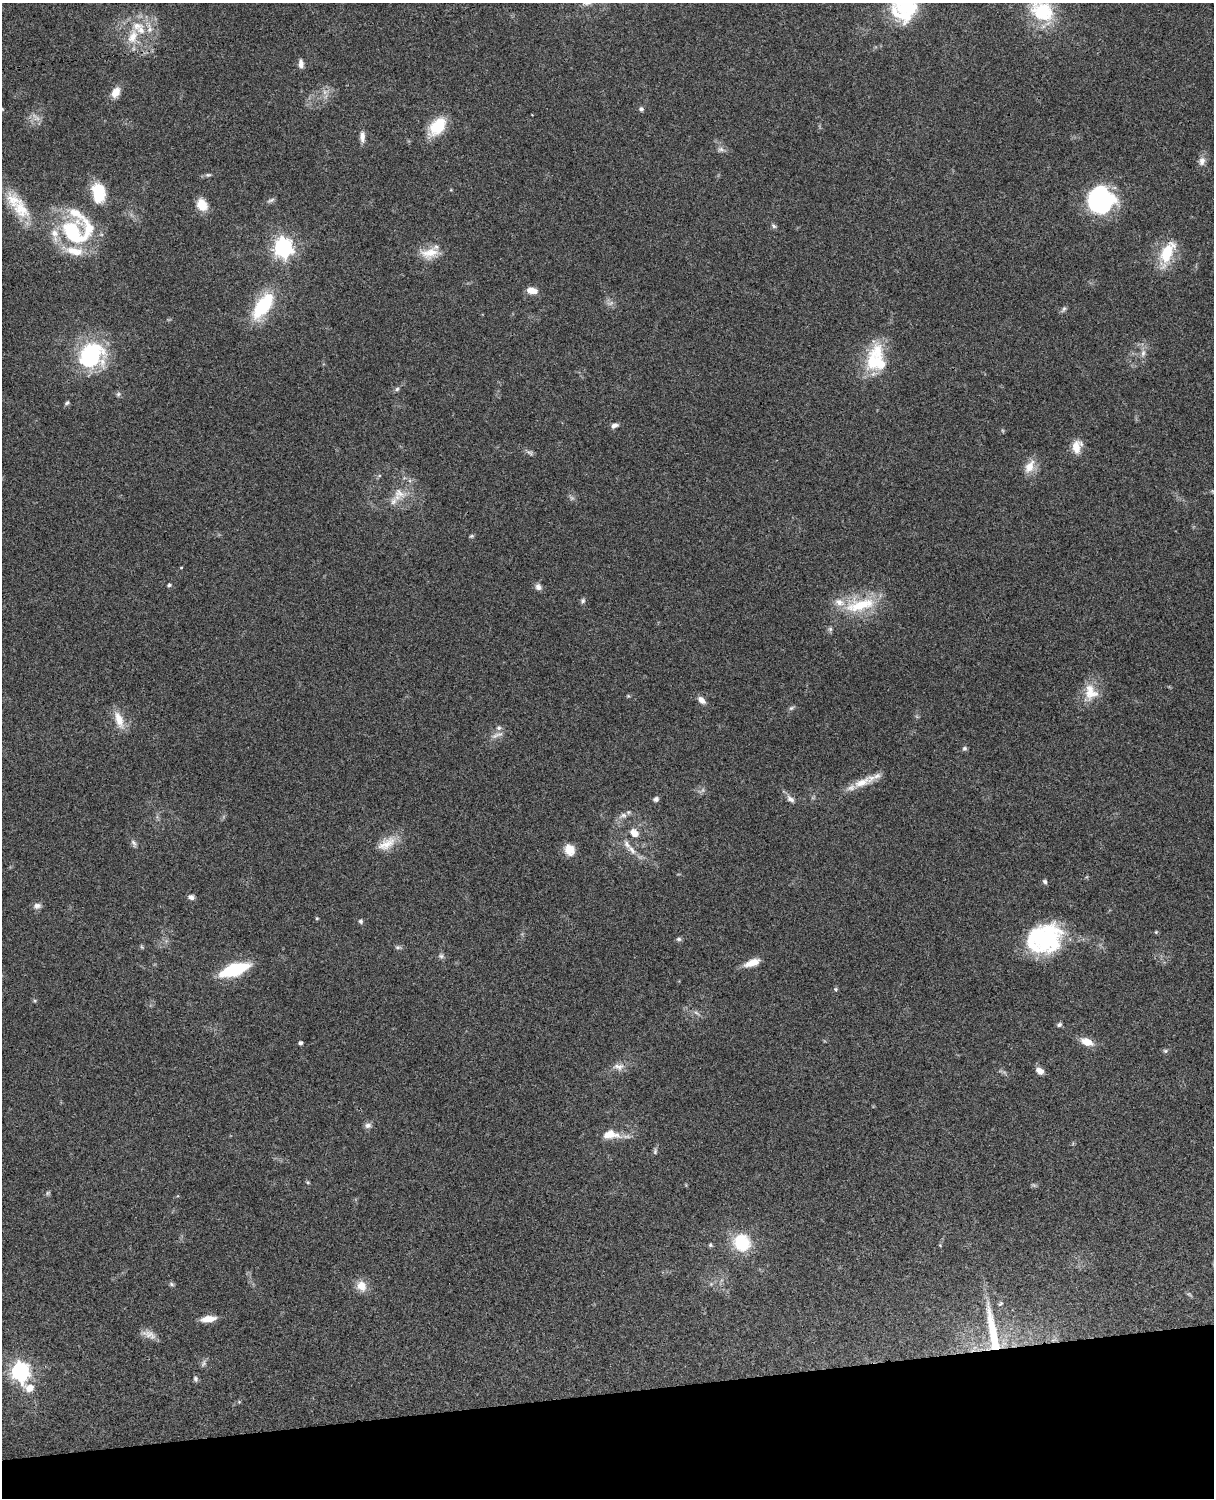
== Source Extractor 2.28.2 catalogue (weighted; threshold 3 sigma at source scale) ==
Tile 10 of 4 x 3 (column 2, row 3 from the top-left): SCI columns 1333-2544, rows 277-1772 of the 5088 x 4927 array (HDU 1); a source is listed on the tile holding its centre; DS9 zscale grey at full resolution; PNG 1216 x 1500 px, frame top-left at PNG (2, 3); no overlay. Shown black and unused: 7% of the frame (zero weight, under 3 of 4 exposures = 6% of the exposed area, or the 3 px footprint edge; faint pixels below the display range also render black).
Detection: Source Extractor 2.28.2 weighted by HDU 2 'WHT'; one run over the whole footprint, this tile lists its part. Background 0.0771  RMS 0.0058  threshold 0.0259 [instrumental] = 3 sigma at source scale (4.5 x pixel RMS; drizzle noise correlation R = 1.50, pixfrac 1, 0.05/0.05 arcsec/px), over >= 5 px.
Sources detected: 123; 9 too faint to see at this stretch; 2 inside a brighter object's white glare — not listed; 12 inside a brighter listed object's ellipse — not listed separately; the other 100 listed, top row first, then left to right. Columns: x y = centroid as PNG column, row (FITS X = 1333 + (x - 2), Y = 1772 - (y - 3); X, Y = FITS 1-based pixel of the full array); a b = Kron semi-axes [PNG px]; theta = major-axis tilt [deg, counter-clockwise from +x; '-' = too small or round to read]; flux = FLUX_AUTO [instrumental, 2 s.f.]
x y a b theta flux
908 6 48 19 -3 29
1042 10 36 26 -38 35
149 28 18 7 -81 5.5
133 37 26 13 72 13
301 64 10 6 -85 2.8
116 92 14 9 61 5.8
2 109 6 4 -45 0.56
641 109 6 5 - 1.5
37 118 10 7 -10 3.2
437 127 25 15 48 19
362 137 14 7 -88 3.6
721 149 10 8 -9 2.3
1202 161 12 8 79 3.6
208 175 9 5 12 1.3
98 192 17 11 -81 25
1102 199 29 23 45 65
271 200 11 5 22 1.4
202 205 11 9 -62 11
21 209 33 20 -48 19
774 226 8 5 -42 1.2
75 232 40 31 11 57
283 247 7 7 - 300
429 253 26 14 8 11
1167 253 35 14 67 21
532 290 12 7 -11 5.6
263 306 34 15 56 36
1064 309 10 5 56 1.4
1143 353 11 6 75 2.9
91 355 31 28 29 53
876 362 33 25 -21 27
397 389 6 5 - 1.2
118 394 7 6 - 1.3
67 403 7 5 30 1.1
614 425 9 6 20 2.3
1077 447 15 10 76 8.3
530 453 10 5 -35 1.6
1030 466 20 11 61 7.4
399 493 20 13 -24 8.1
471 536 6 5 - 0.85
181 568 3 3 - 0.5
169 585 5 4 - 0.94
538 587 9 7 -55 2.6
583 601 7 6 - 1.3
860 605 48 19 11 29
830 629 7 6 - 1.3
1091 692 23 17 -77 12
628 696 5 4 - 0.65
701 700 10 6 -43 3.6
791 708 7 6 - 1.2
119 720 25 10 -69 8.7
499 728 7 6 - 1.8
497 735 21 6 21 3.4
964 748 6 6 - 1.2
862 782 28 12 25 10
656 799 7 6 - 1.7
790 799 13 8 -41 3.1
623 815 14 7 17 3.2
634 833 13 10 -43 5.7
134 843 11 6 -65 1.8
387 843 28 14 33 10
569 850 13 11 -62 7.5
632 850 17 8 -54 5
1045 882 6 5 - 1.3
191 897 7 6 - 2.3
37 906 11 8 9 2.5
317 918 5 4 - 0.6
361 921 6 6 - 1.2
1156 932 5 4 - 0.64
679 939 7 5 0 1.2
1043 939 41 28 28 64
142 947 6 4 -45 0.75
398 947 9 5 -4 1.3
441 956 8 7 - 1.6
752 963 19 7 20 6.9
234 970 19 8 19 58
836 989 6 5 - 0.91
35 1001 5 5 - 0.75
696 1013 10 4 -28 1.6
1059 1025 7 5 23 1.3
1087 1042 15 8 -23 7.2
300 1043 4 4 - 1.7
1165 1051 7 5 -1 1.1
618 1067 17 9 -1 4.5
1039 1071 9 6 -39 4
368 1125 9 7 10 2.3
610 1135 23 12 -1 9.8
655 1151 9 5 83 1.3
308 1182 6 4 -21 0.71
48 1193 7 5 45 0.95
742 1242 17 16 - 29
710 1245 6 5 - 0.95
171 1284 7 5 -18 1.1
361 1286 13 12 - 7.2
1000 1303 8 4 49 0.99
208 1319 17 6 8 7.1
993 1332 68 11 -80 31
149 1334 21 9 -21 4.6
203 1363 10 6 60 1.7
20 1372 10 7 -63 280
195 1379 8 6 -70 1.4
Overlapping masked pixels (flux is a lower limit): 1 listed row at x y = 993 1332
Isophote crosses this tile's border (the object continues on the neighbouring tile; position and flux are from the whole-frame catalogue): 3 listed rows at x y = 908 6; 1042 10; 2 109